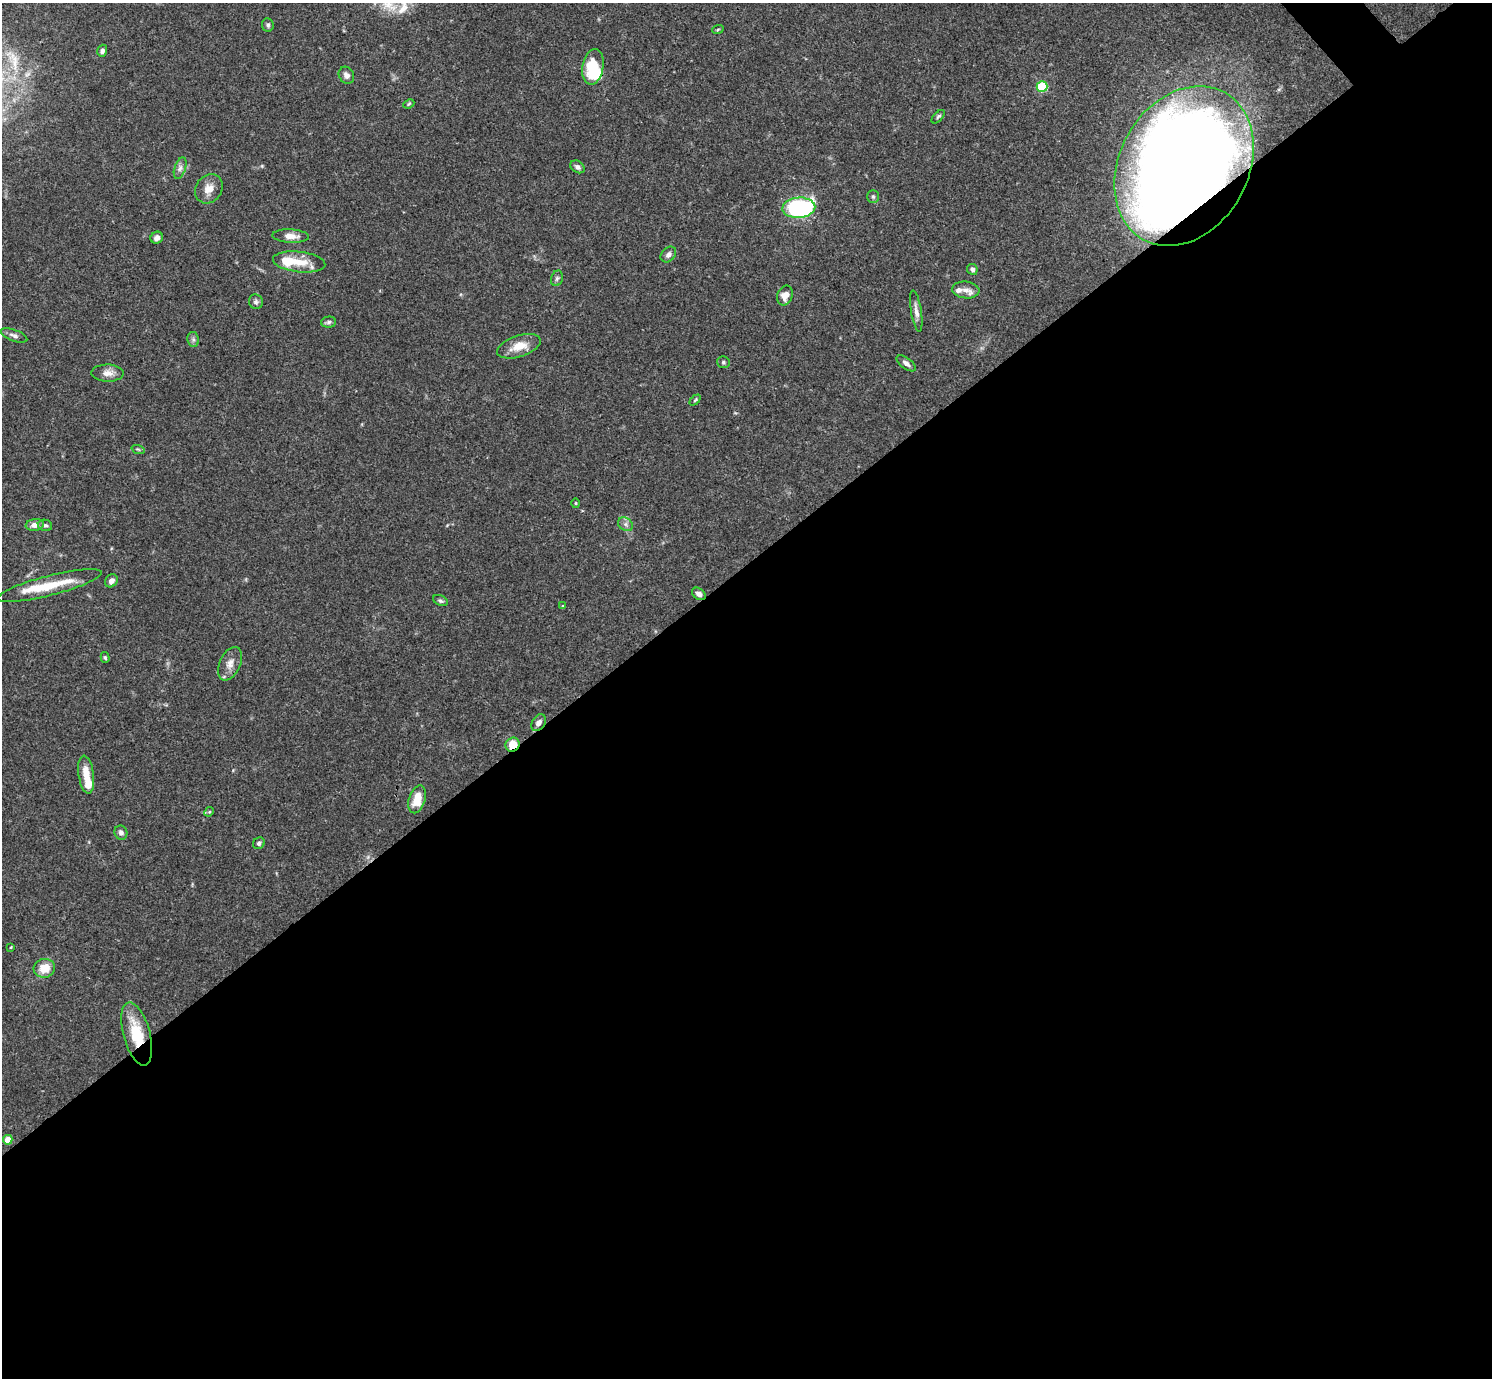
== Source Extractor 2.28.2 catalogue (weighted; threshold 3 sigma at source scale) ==
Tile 15 of 4 x 4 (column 3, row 4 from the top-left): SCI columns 2981-4470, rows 159-1534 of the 5963 x 5959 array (HDU 1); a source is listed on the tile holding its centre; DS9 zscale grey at full resolution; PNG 1494 x 1380 px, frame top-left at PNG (2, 3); each listed source drawn as its Kron ellipse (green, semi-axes under 4 px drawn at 4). Shown black and unused: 59% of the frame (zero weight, under 3 of 4 exposures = <1% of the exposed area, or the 3 px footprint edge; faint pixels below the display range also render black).
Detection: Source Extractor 2.28.2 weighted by HDU 2 'WHT'; one run over the whole footprint, this tile lists its part. Background 0.0711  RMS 0.0032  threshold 0.0143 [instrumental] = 3 sigma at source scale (4.5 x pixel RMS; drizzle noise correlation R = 1.50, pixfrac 1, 0.05/0.05 arcsec/px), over >= 5 px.
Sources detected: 60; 1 inside a brighter object's white glare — neither listed nor drawn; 4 inside a brighter listed object's ellipse — not listed separately; the other 55 listed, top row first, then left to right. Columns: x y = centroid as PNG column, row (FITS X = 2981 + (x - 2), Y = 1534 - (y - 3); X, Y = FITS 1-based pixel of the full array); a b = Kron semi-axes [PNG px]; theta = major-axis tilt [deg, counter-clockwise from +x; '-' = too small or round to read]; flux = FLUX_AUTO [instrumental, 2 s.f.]
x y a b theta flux
268 25 7 6 - 0.71
718 29 6 3 20 0.36
102 51 6 5 - 1.1
593 67 18 10 80 13
346 75 9 7 -60 1.3
1042 87 5 5 - 21
409 104 6 4 24 0.42
938 117 8 4 47 0.58
1184 166 84 64 61 730
577 167 8 5 -34 1.1
180 168 11 5 71 1.2
209 189 15 13 52 3.6
873 197 6 5 - 0.69
799 208 16 10 4 48
291 236 18 7 -3 2.9
157 238 6 6 - 1.3
668 254 9 6 46 1.2
299 262 26 10 -7 6.7
972 269 5 5 - 1
557 278 8 6 72 0.81
966 290 13 8 -6 2.3
785 296 10 7 71 3.1
256 302 7 7 - 0.87
916 311 21 5 -81 2
329 322 7 5 3 0.77
14 335 14 5 -20 1.4
193 339 8 5 -79 0.86
519 346 23 10 18 5.1
723 362 6 6 - 0.58
906 363 11 5 -36 1.4
108 373 16 8 -1 2.6
695 400 6 4 45 0.47
138 449 7 4 -19 0.47
575 503 5 3 - 0.31
626 524 8 6 -37 1.1
35 525 9 6 9 2.1
45 525 7 5 -11 0.84
111 581 7 6 - 1.5
50 585 54 9 14 12
699 594 7 5 -37 1.4
440 601 8 5 -24 0.69
563 606 4 3 - 0.37
105 657 5 4 - 0.52
230 664 18 10 66 2.8
539 723 9 6 56 1.6
512 745 7 6 - 6.1
86 775 19 7 -82 5.2
417 799 14 8 74 5.9
209 812 5 4 - 0.4
121 833 7 6 - 1.3
259 843 6 5 - 0.89
11 947 4 3 - 0.27
44 968 11 9 14 5.3
137 1034 32 13 -75 12
8 1140 5 4 - 5
Overlapping masked pixels (flux is a lower limit): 4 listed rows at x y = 1184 166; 539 723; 512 745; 137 1034